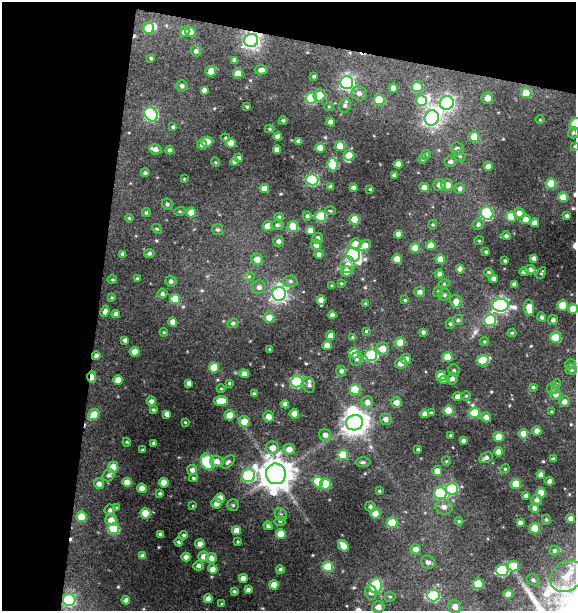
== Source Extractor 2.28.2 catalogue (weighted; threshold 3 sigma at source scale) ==
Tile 1 of 2 x 2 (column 1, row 1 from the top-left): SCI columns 60-633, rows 611-1219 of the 1264 x 1219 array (HDU 1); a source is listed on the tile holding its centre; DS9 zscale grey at full resolution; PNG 578 x 613 px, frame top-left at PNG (2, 2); each listed source drawn as its Kron ellipse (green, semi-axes under 4 px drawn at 4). Shown black and unused: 23% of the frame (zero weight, under 3 of 4 exposures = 1% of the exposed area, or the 3 px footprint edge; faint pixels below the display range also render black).
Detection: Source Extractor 2.28.2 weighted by HDU 2 'WHT'; one run over the whole footprint, this tile lists its part. Background 0.0585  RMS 0.009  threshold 0.0407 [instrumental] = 3 sigma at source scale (4.5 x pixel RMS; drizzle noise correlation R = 1.50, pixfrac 1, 0.0396/0.0396 arcsec/px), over >= 5 px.
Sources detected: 351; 3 inside a brighter object's white glare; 2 cosmic-ray / hot-pixel residue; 1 long thin detection or spike segment (spike, bleed or trail) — neither listed nor drawn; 6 inside a brighter listed object's ellipse — not listed separately; the other 339 listed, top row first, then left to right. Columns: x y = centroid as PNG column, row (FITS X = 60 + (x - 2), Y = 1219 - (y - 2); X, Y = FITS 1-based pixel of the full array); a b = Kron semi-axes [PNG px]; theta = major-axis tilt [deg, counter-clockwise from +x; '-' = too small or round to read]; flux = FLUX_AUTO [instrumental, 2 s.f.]
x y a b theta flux
149 28 5 5 - 24
185 32 5 5 - 6.6
190 32 5 5 - 12
251 41 7 6 - 330
196 51 5 5 - 2.6
151 58 3 3 - 1.4
235 60 4 4 - 3.4
261 70 7 4 -4 4
211 71 5 5 - 8.4
238 73 5 5 - 13
314 76 4 3 - 1.6
347 83 6 6 - 230
182 86 5 5 - 2.4
417 87 5 5 - 30
393 88 5 4 - 6.6
204 90 4 4 - 3.4
359 93 7 7 - 4.5
526 93 5 5 - 25
320 95 6 5 - 14
311 98 5 5 - 66
488 98 6 5 - 7.1
379 100 5 5 - 33
421 101 5 5 - 26
447 103 7 7 - 230
345 105 7 5 74 2.7
329 106 5 4 - 0.99
247 107 3 3 - 1.1
151 114 7 6 - 120
432 118 8 7 - 360
283 120 4 4 - 1.4
540 120 4 3 - 0.74
330 122 4 4 - 4
575 124 6 5 - 33
173 127 4 3 - 1.5
270 129 5 4 - 1.1
573 133 6 5 - 1.7
278 136 4 4 - 4.8
474 137 5 5 - 16
225 138 4 4 - 1.1
299 141 4 4 - 3.4
207 142 5 5 - 19
231 143 5 5 - 10
202 145 5 4 - 2.4
340 146 5 5 - 17
575 146 3 3 - 1.1
320 148 4 4 - 10
155 149 6 5 - 3.7
457 149 6 6 - 3.9
170 150 4 4 - 2.3
277 150 4 4 - 4.6
349 155 5 5 - 12
426 155 5 4 - 1.4
460 156 6 5 - 1.5
239 158 4 4 - 3
423 159 5 3 - 1
215 162 5 3 - 0.87
234 162 4 4 - 3.1
450 162 6 5 - 2.8
398 164 4 4 - 7.2
333 165 7 5 -84 29
488 166 4 4 - 3.9
145 173 4 4 - 1.8
394 175 4 4 - 3.2
184 179 3 2 - 0.73
312 180 6 6 - 100
551 184 5 5 - 22
439 185 6 6 - 4.5
447 185 6 5 - 7
331 187 4 4 - 2.7
353 187 4 3 - 2.9
424 187 5 4 - 4.9
264 188 4 4 - 7.6
460 188 5 5 - 2.8
370 189 3 2 - 0.86
563 197 5 5 - 11
167 204 6 5 - 2
180 211 5 3 - 1
331 211 5 3 - 1
191 212 5 5 - 12
146 213 4 4 - 1.7
487 213 7 6 - 73
519 213 5 5 - 4.9
307 216 5 4 - 2.1
321 216 5 5 - 48
567 216 3 3 - 1.9
279 217 5 4 - 1.7
511 217 5 5 - 24
129 218 4 4 - 1.1
526 219 5 5 - 5.5
355 220 5 5 - 22
534 223 4 4 - 5.1
478 224 5 5 - 2.3
277 225 6 5 - 2.4
433 225 5 4 - 1
268 226 5 5 - 9.4
293 227 5 5 - 32
157 229 5 4 - 1.1
218 230 5 5 - 1.9
310 230 4 4 - 6.7
398 234 4 4 - 6.3
506 236 5 4 - 2
317 238 5 5 - 3.4
278 241 5 5 - 3.1
479 241 5 3 - 0.75
356 244 5 5 - 7.5
316 245 5 5 - 5.3
365 245 7 5 32 6.8
431 245 5 4 - 11
415 248 5 5 - 16
486 252 3 3 - 1.3
149 253 5 4 - 2.2
123 254 4 4 - 2.6
319 254 4 4 - 3.2
353 255 7 6 - 240
534 258 4 4 - 3.3
257 259 6 5 - 7.7
397 259 5 5 - 17
440 259 5 5 - 11
505 261 3 3 - 1.3
348 265 8 7 - 5.4
460 269 4 4 - 4.1
530 270 5 5 - 2.8
346 271 5 5 - 7.8
489 272 5 4 - 1.2
524 272 4 4 - 2.8
541 273 6 4 63 1.2
439 274 4 4 - 2.6
249 276 6 4 1 1.4
137 278 3 3 - 1.2
494 279 4 4 - 3.7
112 280 5 3 - 0.97
171 281 5 5 - 2.5
290 281 7 5 1 2.3
341 283 4 3 - 0.97
444 284 5 3 - 1
515 284 4 4 - 3.4
332 286 4 3 - 0.89
259 287 7 6 - 4
438 291 5 4 - 1.3
420 292 5 5 - 3.7
162 293 5 5 - 2.3
279 294 7 7 - 260
444 295 6 5 - 2.1
112 298 4 3 - 0.97
175 299 5 5 - 23
321 300 4 4 - 6.2
405 300 4 4 - 1.1
456 301 6 5 - 5.9
366 304 4 4 - 1.2
500 305 8 6 -4 230
563 305 5 5 - 22
529 308 8 5 -84 11
573 309 5 5 - 14
105 311 6 4 66 3.2
116 314 4 4 - 4.2
332 315 4 4 - 3.2
542 317 5 4 - 2.3
269 318 5 5 - 11
458 320 5 5 - 1.7
490 320 6 5 - 50
553 320 5 5 - 2.9
173 322 4 4 - 8.2
233 323 5 4 - 2
450 324 5 4 - 1.5
366 331 3 3 - 0.97
164 332 4 4 - 0.97
423 332 4 3 - 2
512 333 4 4 - 1.1
331 336 4 4 - 6.9
353 338 4 3 - 2.2
555 338 5 5 - 32
125 340 4 4 - 2.7
484 341 4 4 - 1.2
400 342 5 5 - 17
327 346 5 4 - 9
270 349 3 2 - 0.96
383 349 6 6 - 10
135 352 5 5 - 12
354 353 5 5 - 25
371 355 6 6 - 86
96 356 4 4 - 3.3
447 357 5 5 - 19
356 359 7 6 - 2.6
406 359 5 5 - 5.1
483 360 6 5 - 42
401 363 6 5 - 5
570 364 5 5 - 1.4
214 367 5 5 - 19
571 369 5 5 - 2.1
454 370 6 5 - 1.8
341 371 5 5 - 2.7
244 374 4 4 - 7.1
441 376 5 5 - 15
92 377 6 3 89 12
452 379 6 5 - 3.6
118 380 4 4 - 8.6
444 380 4 4 - 5.8
297 382 6 5 - 110
189 383 4 4 - 3.9
229 383 4 4 - 1.2
556 384 5 4 - 1.3
309 385 8 5 -78 2.9
533 387 4 4 - 1.5
553 388 6 5 - 2.1
221 389 4 4 - 1
355 389 5 5 - 33
254 394 4 3 - 1.4
555 394 5 5 - 6.1
466 396 4 4 - 1.2
457 397 4 4 - 5.8
151 401 5 4 - 3.4
221 401 7 5 5 15
367 402 6 6 - 5.1
564 402 5 5 - 4.6
396 403 5 5 - 6
285 404 4 4 - 4.2
153 410 3 3 - 1.3
449 411 5 5 - 23
551 412 4 3 - 0.81
431 413 4 3 - 1.6
475 413 5 5 - 39
167 414 4 4 - 4.5
294 414 5 4 - 11
424 414 4 4 - 3.3
94 415 6 5 - 19
230 415 5 5 - 11
268 417 5 5 - 6.3
486 417 5 5 - 4.5
386 419 6 5 - 3.5
244 421 5 5 - 13
185 422 4 3 - 0.86
355 423 8 7 - 860
537 431 4 4 - 5.2
523 434 5 5 - 11
325 435 6 5 - 5.2
451 435 3 3 - 1.8
499 437 5 5 - 16
463 440 4 4 - 3
127 442 4 3 - 1
154 443 4 3 - 2.1
272 448 6 6 - 7.8
289 449 6 5 - 6.9
418 449 3 3 - 1.3
142 450 3 2 - 0.98
498 452 4 4 - 7.6
343 455 5 5 - 26
486 458 7 5 28 2.8
553 459 4 3 - 2
217 461 7 5 -19 4.8
446 461 4 4 - 0.96
207 462 8 6 -66 87
228 462 8 4 44 2.2
363 462 7 5 1 2.1
113 467 6 5 - 23
505 469 5 4 - 1.1
192 470 5 5 - 4.1
437 471 5 5 - 6.7
276 474 10 10 - 1800
109 475 6 5 - 2.7
541 475 4 4 - 4.6
249 476 6 6 - 110
193 478 4 3 - 1.4
550 481 4 4 - 4.8
127 482 5 4 - 9.4
318 482 5 5 - 26
164 483 5 5 - 17
99 484 5 5 - 4.4
325 484 5 5 - 33
516 484 5 5 - 20
142 488 4 4 - 11
452 489 6 6 - 74
379 491 4 3 - 1
160 493 3 3 - 1.3
440 493 6 6 - 73
541 493 5 5 - 15
526 496 4 4 - 3.1
220 498 5 4 - 8.2
537 500 5 5 - 3.1
216 504 5 5 - 5.5
233 505 5 5 - 1.6
193 506 4 2 - 0.59
370 507 5 5 - 1.9
444 507 9 7 -21 5.4
117 508 3 3 - 1
534 508 5 4 - 3.5
110 510 5 5 - 2.5
145 513 5 5 - 23
281 514 7 5 -43 2
375 514 5 5 - 14
82 517 5 5 - 18
571 518 4 4 - 3.9
546 519 5 4 - 1.2
111 520 6 5 - 8.7
280 521 6 4 15 1.8
459 521 4 4 - 1.1
520 522 4 3 - 3
392 523 5 5 - 28
268 526 4 4 - 2.6
535 528 5 5 - 31
114 529 5 5 - 61
236 530 4 4 - 6.8
160 534 4 3 - 2.3
281 534 5 5 - 14
184 535 4 3 - 1.4
179 542 4 3 - 1.7
238 542 3 3 - 1.3
200 544 4 4 - 5.2
343 546 6 4 -55 8.9
416 549 5 5 - 5.8
554 551 5 5 - 1.5
143 556 4 4 - 4.7
204 556 5 5 - 7.2
186 557 4 4 - 4.6
211 558 5 5 - 5.3
428 562 7 6 - 4
199 566 5 4 - 3
514 566 5 5 - 24
328 567 5 5 - 34
213 569 5 4 - 6.5
280 569 4 4 - 1.6
502 570 6 5 - 76
567 576 18 14 41 20
243 578 4 4 - 6.5
533 580 7 5 -27 2.3
478 584 5 5 - 29
274 585 4 4 - 8.8
376 586 7 6 - 61
248 590 4 3 - 2.8
234 591 3 3 - 1.5
371 592 7 6 - 4.7
508 594 4 4 - 8.3
433 595 6 6 - 86
390 597 5 5 - 1.5
208 599 4 4 - 6.5
69 600 6 6 - 99
126 600 4 4 - 4.9
222 604 4 3 - 0.77
378 607 6 6 - 5.9
455 607 6 6 - 6.8
Overlapping masked pixels (flux is a lower limit): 4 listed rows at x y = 251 41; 96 356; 92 377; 69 600
Isophote crosses this tile's border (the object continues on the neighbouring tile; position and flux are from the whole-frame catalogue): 3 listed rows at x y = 575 124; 575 146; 573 309